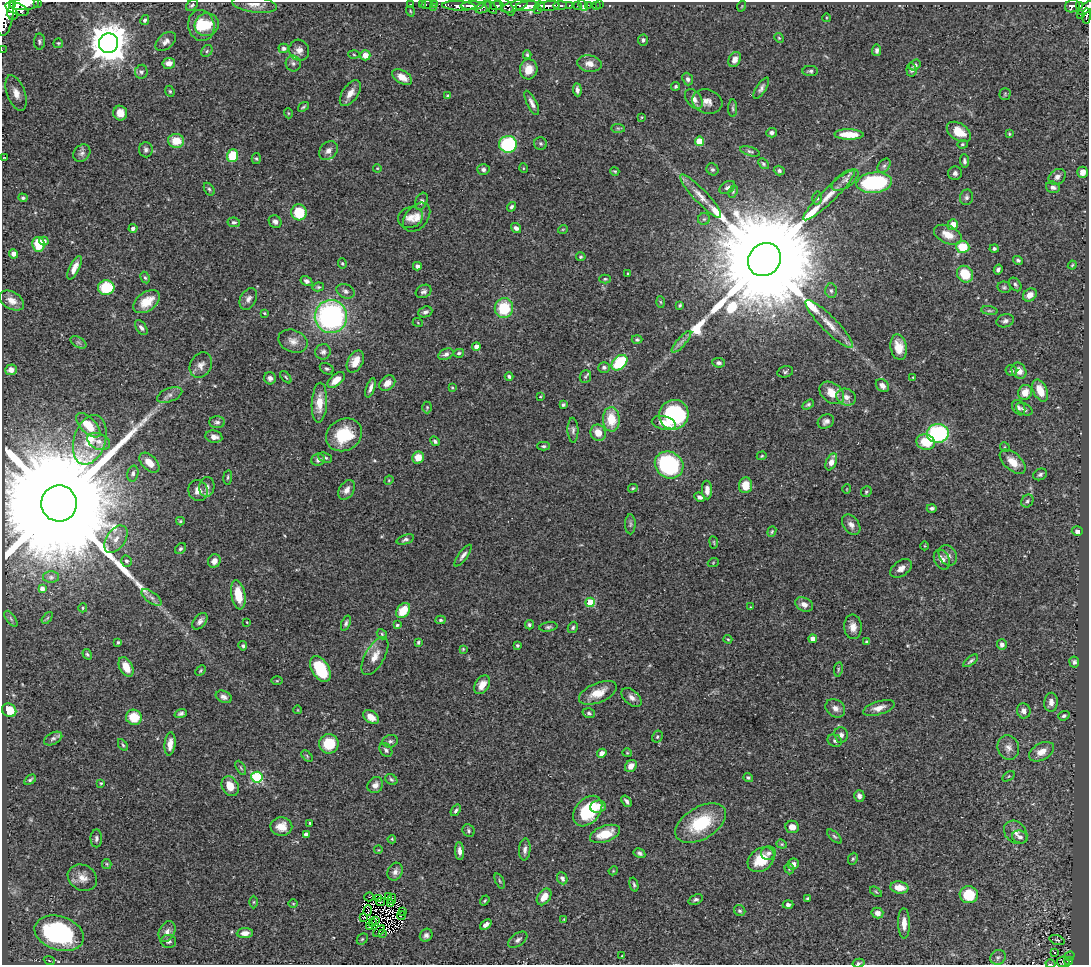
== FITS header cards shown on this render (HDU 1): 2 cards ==
NAXIS1  =                 1087
NAXIS2  =                  963

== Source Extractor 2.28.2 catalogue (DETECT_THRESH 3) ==
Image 1087 x 963 px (HDU 1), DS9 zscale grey, 1 PNG px = 1 image px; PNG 1091 x 967 px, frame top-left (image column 1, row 963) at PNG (2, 2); each listed source drawn as its Kron ellipse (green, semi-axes under 4 px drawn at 4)
Background 0.556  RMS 0.026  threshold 0.077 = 3 sigma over >= 5 px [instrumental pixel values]
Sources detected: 441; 7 with non-positive FLUX_AUTO (blend fragments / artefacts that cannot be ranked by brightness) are neither listed nor drawn; the other 434 listed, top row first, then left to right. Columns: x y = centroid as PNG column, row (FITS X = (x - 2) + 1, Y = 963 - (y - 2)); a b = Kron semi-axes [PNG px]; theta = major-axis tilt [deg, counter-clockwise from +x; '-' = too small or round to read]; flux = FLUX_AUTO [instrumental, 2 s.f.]
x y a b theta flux
37 3 3 2 - 59
12 4 3 2 - 260
24 4 15 6 3 1900
410 4 3 2 - 15
422 4 2 2 - 8
427 4 6 3 10 22
435 4 3 2 - 6.4
192 5 6 5 - 3.5
254 5 22 8 -8 15
560 5 7 4 0 180
578 5 3 3 - 34
583 5 6 3 -67 12
588 5 3 2 - 5.7
596 5 3 2 - 3.4
600 5 2 2 - 4.4
459 6 17 4 -2 770
472 6 11 4 2 870
497 6 6 4 5 300
507 6 10 5 -56 390
514 6 14 5 16 550
527 6 12 5 4 1500
540 6 5 3 - 330
548 6 11 5 7 800
569 6 4 3 - 91
742 6 5 3 - 1.4
1072 6 7 6 - 180
1079 6 4 3 - 93
434 7 3 2 - 12
483 7 8 5 25 220
491 7 7 3 -52 180
1086 8 9 4 42 320
17 9 12 5 -22 1100
4 10 25 9 86 2700
537 10 2 2 - 88
410 11 5 3 - 1.6
12 13 6 5 - 540
1080 15 3 3 - 25
1087 16 8 4 88 80
826 18 4 3 - 1.4
145 20 5 4 - 4
201 25 16 13 -77 40
207 25 12 11 - 32
779 38 5 4 - 2.2
643 40 5 5 - 4.1
166 41 12 7 41 8.8
39 42 8 5 -89 4.2
58 43 5 4 - 2.3
108 43 10 9 - 4600
284 48 5 4 - 4.8
2 50 2 2 - 5.4
299 50 11 10 - 11
877 50 6 4 83 5
207 51 6 5 - 3.4
354 55 5 4 - 2.1
365 55 5 5 - 14
527 55 4 3 - 2.8
735 60 8 5 62 12
169 63 6 5 - 11
293 63 8 7 - 6.2
589 64 12 8 -7 15
915 65 6 5 - 5.2
529 69 10 9 - 21
911 70 6 5 - 5.1
810 71 8 5 -3 3.8
141 72 7 6 - 4.7
402 77 11 6 -30 18
688 79 6 5 - 5.2
676 86 4 4 - 2.7
761 88 12 5 57 6.1
577 90 6 4 -85 6.2
170 91 6 4 -67 2.5
16 93 19 9 -70 21
350 93 15 8 55 15
1005 94 5 5 - 2.3
448 95 4 3 - 2.3
694 99 11 7 -53 12
707 102 15 12 -17 16
532 103 13 5 -64 7.8
303 107 6 3 38 2.6
733 108 9 4 -90 3.3
120 113 7 7 - 18
288 113 5 3 - 1.7
642 117 3 2 - 1.2
618 128 7 4 -1 2.9
959 132 13 8 -33 30
772 133 5 4 - 4.7
849 134 15 5 -1 31
1009 134 4 3 - 1.9
176 141 8 7 - 30
699 141 4 4 - 48
508 144 9 8 - 170
541 144 6 6 - 3.5
962 144 5 4 - 2.5
146 150 7 7 - 5.4
328 151 10 8 44 9.8
750 151 10 4 -16 3.9
82 153 9 7 44 6.2
232 156 6 5 - 61
4 158 4 2 - 1.1
256 159 5 4 - 2.4
964 161 6 4 -85 3.8
763 164 6 4 -46 2.9
884 166 8 5 52 4.6
377 168 4 3 - 1.5
523 168 5 3 - 1.4
712 169 6 5 - 3.4
483 170 6 5 - 5.1
615 171 4 4 - 1.9
779 171 5 4 - 3.9
1082 172 5 5 - 12
955 173 7 7 - 5.6
1057 177 9 7 37 8.1
845 180 15 7 34 11
874 183 18 10 6 160
727 187 8 5 32 5.7
1053 187 7 5 -15 6.6
209 189 7 4 -58 3.2
733 192 6 4 63 2.2
829 195 35 7 44 27
701 196 29 6 -47 20
966 197 8 6 76 5.2
23 198 4 4 - 2.9
817 198 6 5 - 3.4
421 201 9 6 68 5.2
511 207 5 4 - 3.9
299 212 8 7 - 60
410 217 13 10 20 15
417 217 16 11 50 18
704 219 6 6 - 3.2
234 222 6 5 - 3.7
275 222 7 6 - 6.8
953 225 5 5 - 23
133 228 4 4 - 6.4
516 228 5 4 - 6.4
563 229 5 3 - 1.5
948 235 15 8 -24 24
44 241 5 4 - 8.6
38 244 7 6 - 46
963 247 6 6 - 48
994 248 4 4 - 3.6
14 254 5 4 - 8.2
581 257 5 4 - 2.7
764 260 17 15 47 91000
1018 260 5 4 - 2.9
342 263 5 4 - 2.2
1072 265 4 3 - 1.7
417 266 4 4 - 5.4
74 268 13 5 63 13
998 269 5 3 - 4.5
628 274 3 3 - 2.8
965 274 9 7 -50 46
145 278 6 4 -61 2.8
605 279 6 4 1 2.4
306 281 6 4 -31 4.9
1015 284 7 5 -51 3.9
318 287 6 4 12 2.9
1004 287 7 5 -11 3.4
106 288 8 7 - 72
346 291 9 6 -24 5.8
424 291 8 6 29 5.2
831 291 7 5 -87 4.1
1030 295 7 6 - 13
248 299 11 8 62 7.5
12 301 13 8 -31 15
147 302 15 9 35 32
660 302 6 4 -87 2.1
680 305 3 3 - 2.7
504 308 10 9 - 67
989 311 8 4 -8 2.9
425 312 7 5 21 5.3
264 313 4 4 - 1.7
331 316 16 16 - 390
1005 321 9 6 16 5.7
418 323 5 3 - 1.3
829 324 32 7 -45 25
141 328 8 5 -55 5.5
637 340 5 4 - 2.7
293 341 15 11 -22 14
78 342 9 5 -30 4.7
681 342 14 4 49 7.1
476 347 4 4 - 12
899 347 13 8 -79 24
323 352 8 7 - 6.3
459 353 5 4 - 3.2
446 354 8 5 24 5.6
355 361 12 7 62 18
619 363 9 6 44 93
719 363 6 5 - 4.7
201 365 13 10 61 11
604 367 6 5 - 4.2
327 369 7 5 -28 3.8
11 370 6 5 - 9
1011 371 6 5 - 3.7
1019 371 8 7 - 14
785 372 8 5 13 3.6
286 377 7 3 -48 2
509 377 4 4 - 3.3
585 377 6 5 - 3.3
913 377 3 3 - 1.2
270 378 6 6 - 7
336 380 10 5 41 22
387 383 9 6 42 16
882 386 7 5 -47 7.9
452 387 3 3 - 1.6
370 388 10 4 71 7.8
1040 391 12 7 -65 29
1025 392 8 7 - 18
832 393 13 9 -37 26
170 395 13 6 21 8.5
540 397 3 2 - 1.5
846 397 10 8 -21 11
319 403 20 7 87 26
563 405 3 3 - 3
808 405 6 4 32 3.2
427 407 6 5 - 2.5
1019 408 8 6 -60 4.9
1024 409 9 5 -27 5.1
674 415 15 14 - 220
611 419 12 8 -87 44
826 421 8 6 31 6.6
217 422 8 6 0 4.9
664 423 12 6 -13 17
88 425 15 7 -45 34
573 430 12 5 -88 5.6
598 433 8 7 - 21
938 433 11 9 6 220
344 435 19 15 27 69
214 437 8 6 -10 10
90 440 25 16 72 47
99 441 12 8 -23 10
435 441 5 4 - 4.3
926 442 9 7 -17 42
543 446 6 4 -1 3
1005 447 5 4 - 2.4
762 456 5 4 - 1.9
418 457 6 6 - 24
325 458 7 4 -22 3.3
318 460 7 6 - 7
831 462 9 5 66 16
1013 462 15 8 -42 24
149 463 12 7 -45 18
669 465 15 13 -32 210
133 473 8 5 75 4.5
1040 474 7 5 26 4.4
228 477 7 4 83 2.8
389 480 5 3 - 1.7
745 485 8 6 84 30
207 487 10 7 81 9.4
633 488 5 3 - 2.1
847 489 5 3 - 1.2
347 490 11 7 56 11
707 490 9 5 -88 11
198 491 11 9 -61 15
866 492 6 5 - 3.5
700 497 6 4 -23 6.9
1027 501 7 5 50 4.2
59 503 18 18 - 140000
932 508 5 4 - 4.2
180 521 4 3 - 2.4
630 524 10 5 90 4.1
851 525 11 7 -53 9.7
1077 531 5 5 - 6.3
772 532 5 4 - 2.2
116 539 15 9 54 19
405 540 9 4 18 4.5
714 542 6 3 -81 1.7
925 546 4 3 - 1.3
180 549 6 5 - 3
463 555 13 4 53 7
948 555 11 8 -59 9.8
942 560 10 7 -64 11
126 561 5 5 - 4.3
214 561 7 6 - 11
713 563 5 3 - 1.4
901 568 12 7 37 12
51 577 8 5 -1 4.2
42 588 4 3 - 6.8
238 595 15 7 -79 38
151 597 12 5 -37 7.2
590 602 5 4 - 70
804 604 9 6 -25 9.7
751 607 3 2 - 1.1
83 608 4 4 - 1.9
403 611 8 6 50 38
47 618 7 3 53 2.5
11 619 9 4 -55 3.8
440 620 5 4 - 2.7
200 621 9 6 52 6.8
247 622 3 2 - 1.2
346 623 8 4 69 4.1
397 625 4 3 - 3.1
529 625 4 4 - 3.2
548 627 9 4 8 3.9
573 627 6 4 60 3.3
853 627 12 9 -85 13
382 634 6 4 -49 2.5
728 639 4 3 - 1.9
813 639 4 4 - 14
118 642 4 3 - 2.3
418 642 4 3 - 2.8
867 642 4 3 - 3.3
517 645 3 3 - 2.3
1002 645 5 5 - 8
243 646 4 4 - 3.2
463 649 4 4 - 1.6
87 654 5 4 - 2.6
375 656 21 9 60 21
971 661 8 3 38 3.6
1074 662 5 5 - 3.6
126 667 10 6 -64 24
320 669 14 8 -59 81
838 669 7 3 82 2.4
201 670 6 3 46 1.9
277 681 5 3 - 1.8
482 685 10 7 58 16
598 693 20 9 22 29
224 697 8 5 -24 7
632 697 11 7 -41 8.7
1051 702 9 6 86 8.8
835 708 10 8 -37 10
879 708 16 6 16 13
9 710 7 6 - 33
298 710 4 2 - 1.2
1024 711 7 6 - 8.4
181 713 6 4 19 4.6
589 713 6 5 - 3.4
1064 716 6 4 20 3.7
134 717 8 7 - 41
371 717 9 6 -35 19
841 735 8 7 - 6.3
657 737 6 5 - 3.1
53 738 10 6 26 5
390 741 8 6 15 4.7
835 741 7 6 - 4.7
170 744 11 5 83 14
329 744 10 10 - 55
123 745 6 4 -59 2.5
1008 748 12 10 -74 12
386 750 8 5 -51 4.2
1042 752 13 8 30 19
602 753 5 4 - 8.4
627 753 4 4 - 1.8
307 756 7 4 -47 2.3
631 766 7 5 48 13
241 768 8 3 -60 2.3
1009 776 7 4 32 2.5
257 777 5 5 - 180
748 778 5 4 - 3.2
391 779 6 5 - 3.2
30 780 6 4 35 3
101 783 3 3 - 2
375 785 8 7 - 10
230 786 10 8 -61 23
859 796 6 5 - 6.8
626 801 6 4 -55 4.7
598 806 8 6 6 10
456 810 6 4 52 3.4
588 811 17 12 48 95
310 823 4 2 - 1.6
701 823 28 16 31 92
281 827 11 9 -2 23
792 827 7 6 - 14
469 831 6 6 - 3.6
1016 832 13 10 -45 13
605 834 16 8 20 40
306 835 4 4 - 11
834 836 9 4 -44 3.1
1020 837 8 6 -16 6.4
96 838 9 6 89 5.1
392 839 4 3 - 1.7
782 844 5 4 - 2.1
525 849 11 5 84 7.1
378 850 4 3 - 1.5
460 851 9 4 -85 8.3
639 853 6 4 -29 3.8
768 853 7 6 - 6.6
853 859 6 4 67 2.8
761 860 14 11 38 45
107 864 5 4 - 2.1
793 864 5 5 - 6.6
789 869 6 4 -71 2.3
613 871 4 3 - 1.6
395 872 9 7 64 8.1
82 878 15 12 -30 18
562 878 6 5 - 5.6
500 881 8 4 -67 2.6
634 885 7 4 -75 3
899 888 9 6 -9 21
876 892 7 3 -37 1.9
969 895 9 8 - 59
389 896 3 2 - 2.7
369 897 5 2 - 3.7
544 897 9 6 55 19
379 898 3 2 - 1.4
807 898 4 3 - 2.6
392 899 5 2 - 1.4
696 900 7 4 20 4.1
485 901 5 3 - 2.1
254 902 6 4 89 2.1
381 902 5 2 - 1.9
293 904 5 3 - 1.5
391 904 4 3 - 2.4
788 905 5 4 - 6
368 911 5 2 - 1.8
403 911 2 2 - 320
740 911 6 5 - 3.7
877 913 6 5 - 9.9
401 916 4 3 - 3
364 918 4 2 - 0.38
564 919 3 2 - 1.3
376 921 4 3 - 0.012
372 922 3 2 - 2.9
904 923 15 6 -88 16
486 925 6 4 38 7.5
370 926 2 2 - 1.1
379 931 7 2 45 2.8
167 932 11 8 63 9.3
59 933 25 17 -19 260
245 933 8 5 5 11
382 933 3 2 - 1.2
426 935 7 6 - 5.8
362 939 6 5 - 2.6
518 940 11 6 36 5.9
1057 940 8 4 -16 2.9
168 941 8 6 -11 5.5
1055 953 3 2 - 1.8
622 956 3 3 - 1.5
1069 956 5 3 - 20
998 957 8 7 - 4.8
49 960 5 3 - 1.9
1069 961 4 3 - 58
1063 962 6 5 - 29
859 963 6 4 13 3.1
1050 964 5 2 - 2.4
At the frame edge (FLAGS 8, measured only in part): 8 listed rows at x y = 37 3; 24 4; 1086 8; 4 10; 1087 16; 2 50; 859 963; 1050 964
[7 non-positive-flux detections neither listed nor drawn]